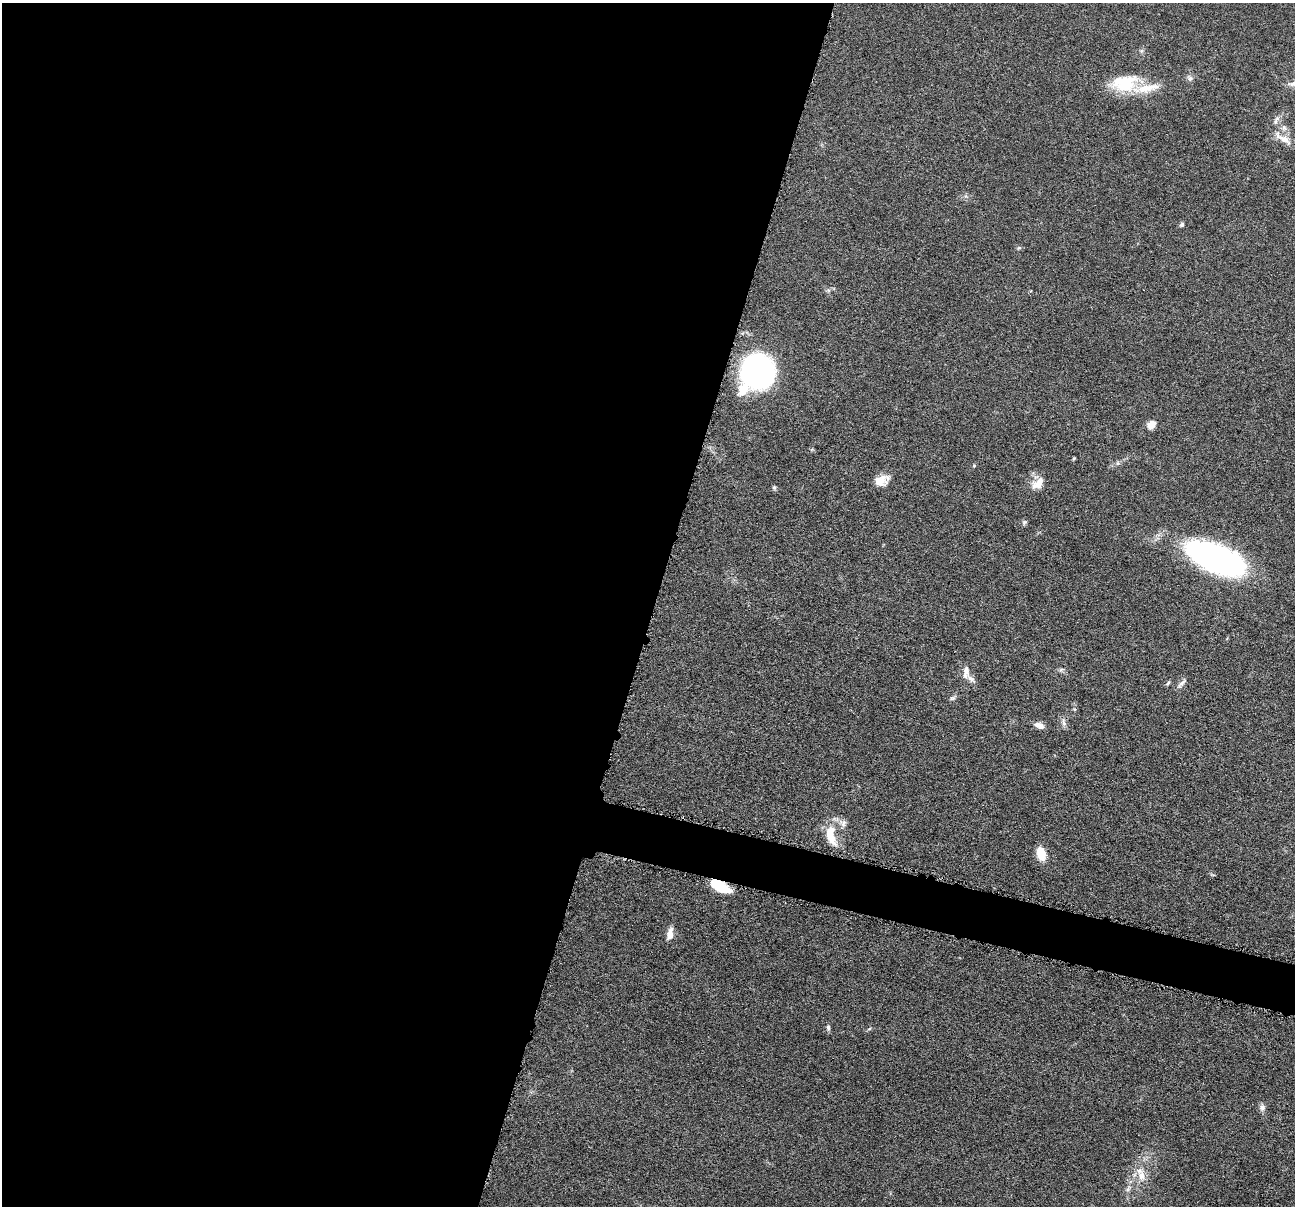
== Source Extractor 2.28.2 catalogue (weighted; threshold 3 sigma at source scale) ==
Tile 5 of 4 x 4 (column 1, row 2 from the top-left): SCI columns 6-1298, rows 2663-3866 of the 5183 x 5199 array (HDU 1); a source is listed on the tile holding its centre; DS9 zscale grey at full resolution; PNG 1297 x 1208 px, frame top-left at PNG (2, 3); no overlay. Shown black and unused: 53% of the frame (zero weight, under 4 of 8 exposures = <1% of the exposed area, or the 3 px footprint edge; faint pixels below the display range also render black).
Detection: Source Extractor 2.28.2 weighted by HDU 2 'WHT'; one run over the whole footprint, this tile lists its part. Background 0.0372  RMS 0.0038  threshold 0.0156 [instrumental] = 3 sigma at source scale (4.09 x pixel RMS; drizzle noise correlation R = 1.36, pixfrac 0.8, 0.05/0.05 arcsec/px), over >= 5 px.
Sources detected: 36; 1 inside a brighter object's white glare — not listed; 3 inside a brighter listed object's ellipse — not listed separately; the other 32 listed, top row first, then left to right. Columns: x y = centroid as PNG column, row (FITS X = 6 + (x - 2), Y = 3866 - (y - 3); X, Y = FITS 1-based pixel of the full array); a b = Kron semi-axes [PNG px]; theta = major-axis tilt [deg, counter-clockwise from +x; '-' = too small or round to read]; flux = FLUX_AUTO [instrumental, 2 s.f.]
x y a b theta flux
1125 85 36 18 24 13
1277 118 10 6 43 1.3
1284 128 8 7 - 1.4
1283 139 27 8 -32 3.7
1182 225 6 5 - 0.67
758 371 24 24 - 95
743 390 17 12 65 5
1152 424 10 7 44 2.9
1074 458 5 3 - 0.33
974 465 5 4 - 0.36
881 480 18 11 26 4.2
1038 483 19 11 44 3.9
774 488 6 5 - 0.55
1024 522 7 5 68 0.68
1215 558 57 24 -23 100
1061 670 7 4 20 0.63
966 672 17 8 89 2.7
1168 683 7 4 46 0.54
1182 683 16 4 44 1.1
952 698 8 5 14 0.77
1064 722 12 6 -78 1.3
1039 725 11 6 -17 2.4
843 823 9 9 - 1.6
830 832 18 12 66 5.8
1041 854 15 9 -76 5.4
720 886 18 9 -30 13
670 934 15 6 82 2.8
828 1027 8 5 -81 0.76
869 1029 6 4 20 0.44
1262 1108 8 8 - 1.4
1141 1176 15 10 -76 3.7
1128 1189 7 4 71 0.75
Overlapping masked pixels (flux is a lower limit): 1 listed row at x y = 720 886